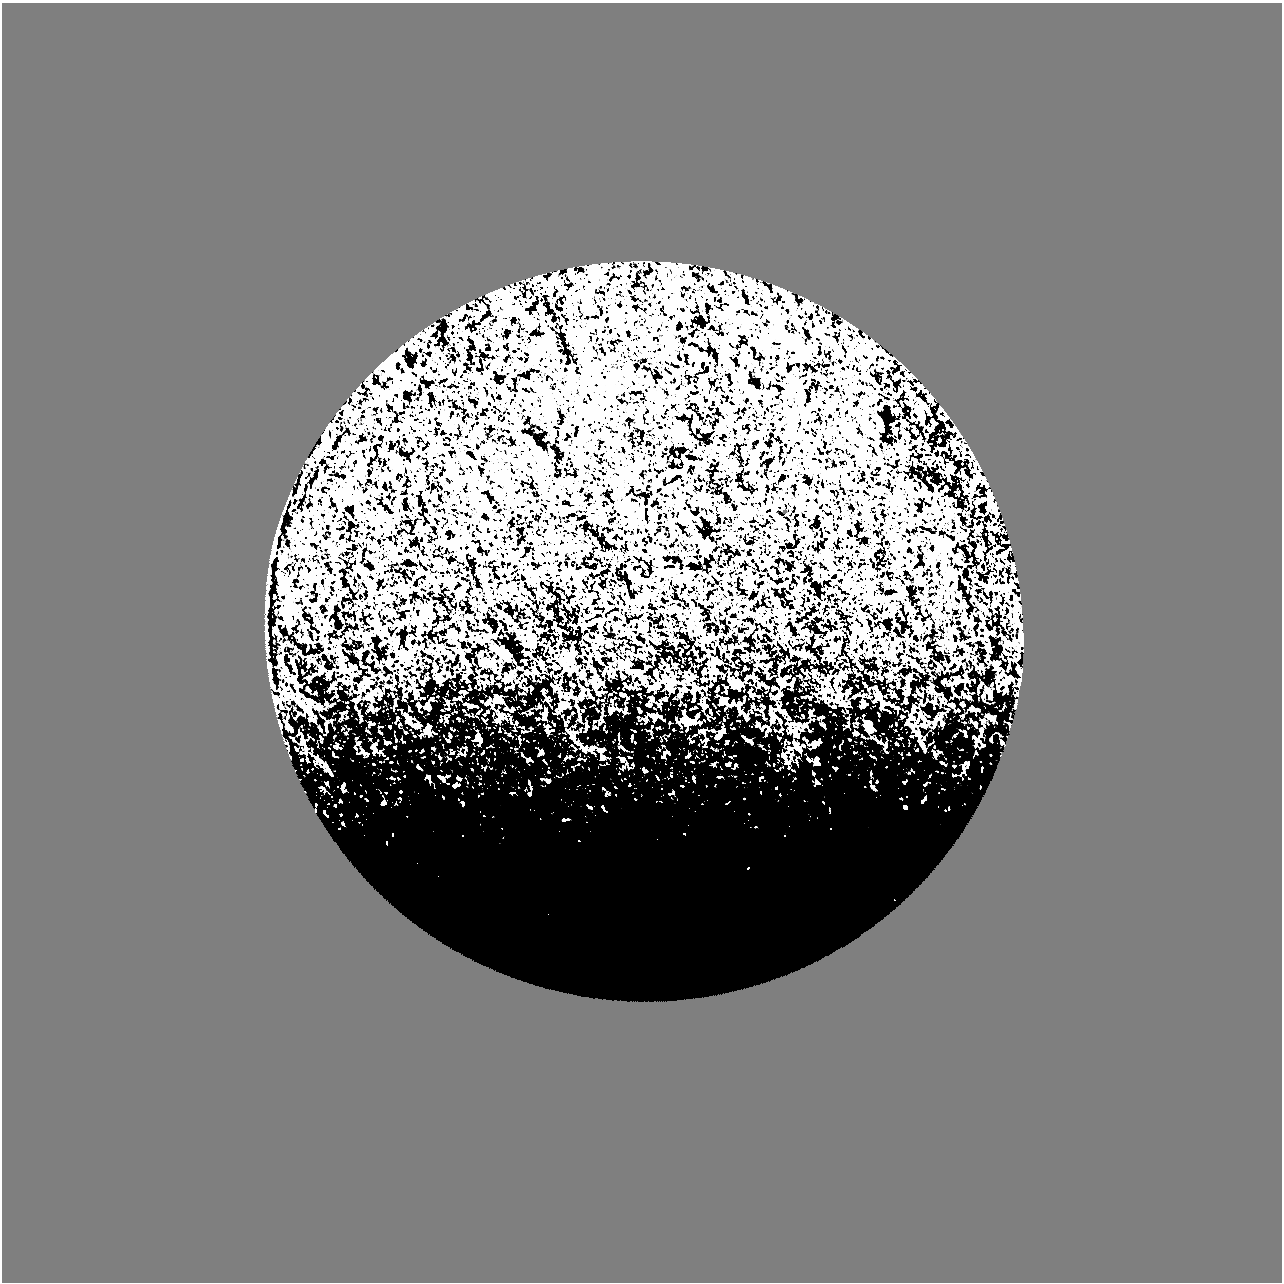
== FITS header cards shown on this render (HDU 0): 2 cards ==
NAXIS1  =                 1280
NAXIS2  =                 1280

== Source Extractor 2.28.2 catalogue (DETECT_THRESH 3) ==
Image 1280 x 1280 px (HDU 0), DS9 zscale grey, 1 PNG px = 1 image px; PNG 1284 x 1284 px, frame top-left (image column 1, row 1280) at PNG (2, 3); no overlay
Background 0.959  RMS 0.046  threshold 0.137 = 3 sigma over >= 5 px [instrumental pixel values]
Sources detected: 247; all 247 listed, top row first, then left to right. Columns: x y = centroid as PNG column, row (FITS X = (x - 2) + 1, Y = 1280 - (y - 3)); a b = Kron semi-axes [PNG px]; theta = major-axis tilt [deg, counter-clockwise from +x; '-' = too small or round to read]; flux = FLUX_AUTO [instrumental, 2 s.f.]
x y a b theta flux
574 278 12 7 -40 15
541 279 14 8 -46 16
738 281 7 4 -72 4.8
558 287 13 7 -62 20
576 287 24 7 38 28
551 288 21 9 74 31
517 289 10 5 86 7.8
562 289 9 8 - 15
592 291 5 5 - 3.7
529 294 5 3 - 2.5
522 300 4 3 - 5.4
506 302 22 16 82 69
792 306 9 6 -52 11
630 309 6 3 -1 3.1
544 310 6 3 68 4.3
518 311 9 8 - 15
479 316 5 4 - 4.5
744 317 9 7 -73 9.6
549 318 4 3 - 3.3
755 319 5 4 - 3.7
594 321 5 5 - 4.4
466 332 6 4 51 4.2
512 338 8 6 86 7.1
652 344 9 5 -80 6.1
834 344 8 4 -44 6.7
799 345 15 8 -65 23
877 350 11 7 -58 14
395 355 10 6 45 11
723 358 7 5 -69 5.2
676 361 3 2 - 2.1
477 362 4 2 - 3.3
386 366 11 7 -85 15
902 368 5 3 - 2.6
459 371 12 5 89 7.8
743 371 3 2 - 1.8
907 374 5 4 - 3
482 381 8 5 -9 5.7
370 382 6 4 -87 4.7
918 385 8 5 -67 8.1
503 387 6 5 - 5.2
750 389 9 6 32 7
909 390 18 7 -48 15
482 391 4 3 - 3.8
400 396 6 3 72 3.1
929 397 12 5 -44 7.8
398 404 9 7 20 9.6
926 408 9 6 -79 8.1
804 411 8 6 -21 9
911 413 3 3 - 3.5
938 413 4 3 - 3.6
357 414 7 6 - 7.6
878 418 8 3 -60 7.3
922 418 16 7 -75 16
942 418 5 3 - 6.7
904 423 6 3 -76 6.7
881 427 6 3 -80 5.5
955 427 5 3 - 3.1
948 428 5 3 - 3.2
930 430 4 3 - 3.1
684 431 9 4 -71 7.4
759 436 7 3 -21 8.3
955 443 9 5 -26 8.4
534 446 17 5 -56 13
439 447 13 4 84 7.7
928 449 6 3 71 3.5
906 452 7 5 -77 6.2
964 452 6 5 - 6.8
957 453 8 3 -71 5.3
934 457 7 3 -46 3.8
367 460 4 2 - 2.5
685 460 9 4 -63 15
409 465 8 4 -32 5.5
784 467 6 5 - 4.1
953 468 11 5 -31 1.1
980 468 4 2 - 4
947 470 9 6 23 11
629 473 7 4 -20 4.4
963 474 8 3 -79 7.1
465 477 7 6 - 6.9
948 477 8 2 -69 4.9
979 477 20 9 -72 17
570 478 3 2 - 2.2
984 480 6 3 -85 5.5
804 486 5 3 - 7.1
973 486 13 7 55 18
967 490 6 5 - 5.5
737 491 10 6 -30 15
990 498 10 6 83 19
823 499 7 5 -1 5.4
328 501 6 4 72 4.3
978 501 8 4 55 4.8
810 504 9 5 16 8.6
707 505 6 5 - 5.5
565 507 6 3 -18 2.9
994 507 18 8 -70 22
988 509 4 4 - 3.3
630 511 14 6 -81 14
683 512 9 6 -38 10
383 516 10 6 -2 10
760 518 6 3 41 4.1
420 526 6 4 -45 3.8
450 528 3 3 - 4.4
995 529 9 8 - 17
619 531 6 3 -18 2.8
833 536 8 6 57 7.3
700 540 8 6 -4 9.9
406 542 5 3 - 4.6
449 546 10 5 -45 7.8
631 546 7 3 -26 5.2
746 546 7 2 -24 3.6
895 550 7 5 79 6.4
981 554 7 6 - 9.7
1005 554 6 3 80 5.1
745 558 6 2 -34 5.5
280 559 6 4 -71 4.4
790 559 3 2 - 2.9
614 561 5 3 - 2.9
767 561 7 5 -28 5.1
731 563 3 2 - 2
999 565 9 4 -57 4.9
1013 567 7 2 -77 7
800 568 4 4 - 5.7
360 571 14 5 -28 12
692 572 5 4 - 3.9
773 573 7 4 -71 3.6
639 578 9 5 -56 7.2
579 579 21 6 -56 19
289 581 9 4 71 6.3
431 582 6 5 - 6.3
372 584 6 6 - 6.5
898 584 9 3 71 4.6
427 585 3 2 - 2.5
1013 585 8 3 -65 7.1
1005 586 9 4 9 8.8
777 587 3 2 - 2
1005 590 7 6 - 11
669 592 2 2 - 2.1
569 593 4 2 - 2.3
489 594 6 5 - 5.2
838 594 5 3 - 2.4
563 596 5 2 - 2.5
870 598 13 6 -12 13
999 598 4 3 - 3.1
886 599 6 6 - 6.3
589 600 12 8 56 14
705 602 4 4 - 3.2
447 603 3 2 - 2
721 605 13 7 48 14
568 607 5 3 - 5.9
609 607 6 3 7 5.7
672 608 8 6 40 14
633 609 4 4 - 3.2
808 610 3 2 - 2
780 612 7 5 19 6.3
561 613 3 3 - 3.5
885 614 6 4 -45 3.9
428 615 14 7 -31 15
832 615 5 5 - 9.7
587 617 7 4 16 5.6
1016 620 7 6 - 7.5
413 621 5 5 - 5
555 625 9 3 -61 38
641 626 5 5 - 4.4
857 626 7 5 62 6.2
583 628 6 5 - 5
879 631 7 5 -22 6.2
349 634 7 4 -13 9.9
308 638 4 3 - 2.8
952 641 9 4 -86 5.8
531 644 9 6 -14 7.8
837 647 14 5 35 8.3
552 650 5 3 - 3.1
503 652 10 5 -44 16
528 653 5 3 - 2.6
613 656 3 3 - 3.8
282 657 7 3 -81 3.6
465 660 6 4 -61 4.4
648 666 5 2 - 2.7
343 668 7 5 60 6.2
534 669 6 4 -67 4.8
714 670 9 3 -8 5
287 671 7 3 -81 3.7
655 673 6 4 90 3.2
328 676 5 4 - 5
440 679 9 4 25 5.4
783 681 12 4 -59 6.8
1005 681 10 6 15 9.8
367 682 7 5 43 6.5
998 690 4 3 - 3.4
878 693 8 5 -67 11
580 695 5 5 - 4.1
895 695 3 2 - 2.6
565 696 9 6 -58 11
723 700 8 6 -50 9
279 702 13 3 -66 5.1
739 710 6 4 -71 3.8
640 711 4 3 - 5.2
783 712 7 5 -22 5.1
689 721 15 9 -29 24
870 727 10 5 -53 12
428 728 9 4 90 6.7
547 730 8 5 -28 5.8
793 730 7 6 - 13
721 732 12 5 43 9
572 737 6 6 - 6.7
478 738 8 6 11 6.4
748 740 8 4 -1 4.5
878 741 6 3 -37 4
814 745 12 6 74 8.9
789 748 7 4 -44 7.3
601 750 13 5 4 11
668 753 5 2 - 3.8
783 755 10 5 -52 11
603 758 7 4 45 5.6
579 759 5 3 - 3.1
816 761 8 5 80 10
433 762 4 3 - 2.2
728 764 6 4 44 3.5
835 768 4 3 - 4
813 773 5 3 - 2.9
671 776 4 4 - 4.3
442 778 12 5 -45 11
694 778 11 3 -84 5.3
817 782 8 8 - 10
456 785 9 6 11 9.6
630 785 5 4 - 6.2
682 786 4 4 - 3.4
872 786 7 6 - 9.5
401 792 3 3 - 5.4
673 792 7 5 89 5.7
529 794 7 4 90 6
925 798 5 2 - 2.5
383 803 4 3 - 5.3
462 803 8 6 -66 8
589 807 12 4 -35 8.8
905 807 4 4 - 7.8
603 808 7 3 -55 6.9
749 814 6 4 -72 5.3
565 820 19 6 6 17
343 824 3 2 - 2.6
756 827 10 7 -14 14
684 834 9 5 -15 7.4
785 834 8 4 64 5.5
579 841 8 6 -44 8.9
499 843 10 7 33 12
748 868 5 3 - 5.7
639 1016 123 40 -1 990